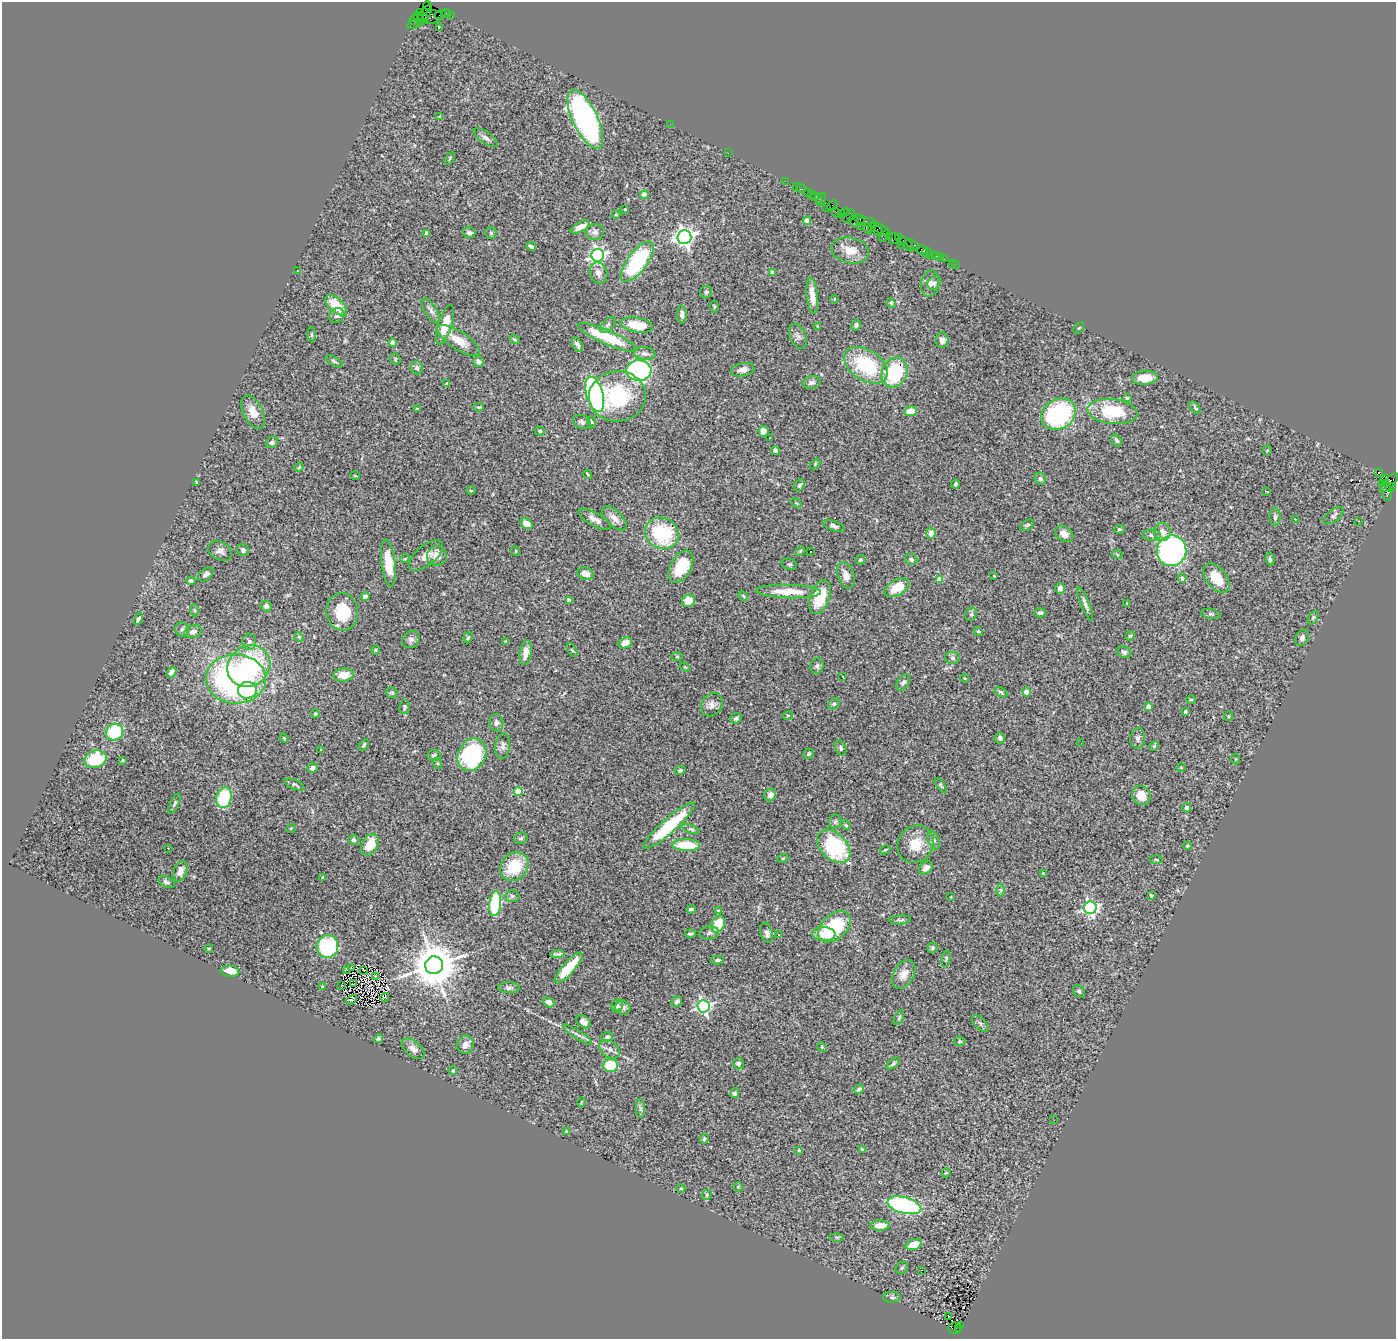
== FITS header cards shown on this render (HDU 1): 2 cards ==
NAXIS1  =                 1394
NAXIS2  =                 1337

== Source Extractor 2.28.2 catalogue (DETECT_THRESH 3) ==
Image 1394 x 1337 px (HDU 1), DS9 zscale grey, 1 PNG px = 1 image px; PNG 1398 x 1341 px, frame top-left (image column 1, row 1337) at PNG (2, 2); each listed source drawn as its Kron ellipse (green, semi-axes under 4 px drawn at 4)
Background 3.88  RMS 0.068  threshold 0.203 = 3 sigma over >= 5 px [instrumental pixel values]
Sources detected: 378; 3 with non-positive FLUX_AUTO (blend fragments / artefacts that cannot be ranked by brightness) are neither listed nor drawn; the other 375 listed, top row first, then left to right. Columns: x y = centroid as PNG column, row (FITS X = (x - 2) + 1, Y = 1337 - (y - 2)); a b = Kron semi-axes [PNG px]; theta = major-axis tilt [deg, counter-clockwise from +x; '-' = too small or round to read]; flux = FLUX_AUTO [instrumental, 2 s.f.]
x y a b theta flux
428 5 4 3 - 120
420 13 3 3 - 150
425 13 9 5 47 1000
447 13 5 3 - 310
440 15 6 2 18 140
451 15 3 3 - 130
432 17 10 6 10 1100
424 18 5 3 - 910
414 19 5 4 - 420
419 19 7 4 -64 590
414 24 7 3 24 620
439 28 4 2 - 3.8
440 117 4 4 - 18
585 119 32 12 -64 1700
670 124 2 2 - 27
485 138 14 5 -34 21
728 153 2 2 - 41
450 158 7 3 60 5.2
785 181 2 2 - 64
796 187 3 2 - 130
801 189 5 2 - 150
807 192 4 3 - 420
811 194 3 3 - 260
644 195 4 4 - 72
816 196 4 3 - 190
819 198 5 3 - 140
821 200 7 2 69 210
832 205 6 4 46 140
827 207 4 2 - 270
625 209 3 3 - 3.7
836 212 5 2 - 280
845 212 4 3 - 160
841 213 4 3 - 79
616 215 4 4 - 4.1
849 216 8 4 48 810
859 219 5 4 - 500
807 221 4 4 - 34
854 221 6 3 -77 370
867 222 9 4 -6 1000
860 226 3 2 - 120
580 227 10 4 28 39
872 228 4 4 - 300
867 229 5 4 - 1100
881 229 11 2 -32 450
878 231 5 3 - 310
595 232 9 8 - 18
469 233 6 5 - 16
491 233 6 5 - 9.3
426 234 4 3 - 12
884 236 6 2 57 110
889 236 2 2 - 120
684 237 7 7 - 2600
898 237 3 2 - 190
894 238 5 5 - 440
907 244 9 3 -48 630
901 245 2 2 - 110
913 245 7 4 -30 630
531 246 5 3 - 12
922 249 6 2 -18 170
850 250 19 12 -12 68
927 253 5 2 - 74
598 255 6 6 - 1600
930 255 2 2 - 48
936 255 3 3 - 360
940 257 2 2 - 69
944 259 2 2 - 37
637 262 24 9 53 430
952 263 2 2 - 17
955 265 3 2 - 51
297 271 3 2 - 2.6
598 273 10 8 -68 26
772 273 4 4 - 13
934 283 7 6 - 11
930 284 13 9 81 24
706 292 6 6 - 8.9
812 296 18 5 -84 53
834 299 4 3 - 3.5
891 303 5 4 - 5.3
336 305 13 7 -42 120
714 307 6 3 -83 4.9
431 311 14 6 -56 19
682 315 9 4 -88 16
337 316 8 7 - 14
445 325 20 7 73 88
608 325 10 5 44 12
637 325 16 7 -10 110
856 325 6 4 57 9.6
817 326 4 2 - 3.1
1079 328 6 2 45 4
312 335 7 4 -89 6.2
798 336 13 8 -67 21
607 337 32 7 -24 220
458 340 24 9 -33 74
515 340 5 4 - 6.3
942 340 7 6 - 22
393 343 4 4 - 32
577 344 8 4 -62 17
645 353 11 6 -7 19
395 359 6 5 - 6.2
334 361 9 3 -30 7.9
478 361 6 5 - 15
866 365 24 15 -33 320
417 368 6 6 - 14
639 370 12 10 -2 1300
743 370 12 6 11 27
895 372 15 12 63 320
1145 378 13 7 4 79
811 382 9 6 11 17
447 384 4 3 - 8.9
595 394 18 8 -74 1300
617 396 28 25 4 360
1127 398 3 3 - 8
479 407 5 4 - 5.2
1195 408 7 3 -52 6.1
417 409 3 3 - 5.6
911 411 6 5 - 66
1113 411 25 12 -6 240
253 412 18 9 -63 54
1059 414 18 14 30 650
582 422 9 6 -24 17
591 422 5 4 - 6.4
540 431 5 4 - 6.9
764 431 5 5 - 45
770 438 3 3 - 16
1117 440 7 5 -58 10
272 442 7 5 37 12
1267 450 5 3 - 3.8
775 451 4 3 - 11
815 464 6 4 46 5.3
299 467 5 4 - 4.6
1378 472 4 3 - 1900
588 474 5 2 - 4.8
355 476 5 2 - 4.1
1040 479 6 5 - 11
1385 480 5 3 - 1800
197 482 4 2 - 5.3
1382 483 4 4 - 200
1389 483 12 5 46 1500
956 484 4 3 - 9
799 485 6 5 - 8.1
1391 487 4 4 - 620
471 491 5 3 - 4.1
1267 491 3 2 - 6.2
1386 491 9 5 -75 560
796 503 6 3 -36 4.5
1334 516 12 6 37 14
1275 517 9 5 87 13
614 518 15 7 -44 35
595 519 18 6 -29 33
1295 519 3 2 - 5.6
1359 521 3 2 - 5.7
526 524 6 5 - 48
1027 525 8 4 34 9.4
834 526 11 5 -20 13
1119 529 5 4 - 6
1162 532 9 8 - 38
662 533 17 15 -28 350
931 533 5 4 - 33
1064 534 10 7 -35 34
1152 535 9 5 -3 14
243 550 6 5 - 14
220 551 12 9 -27 24
516 551 5 3 - 3.4
800 551 5 3 - 5
1172 551 15 14 - 1400
811 552 3 2 - 6
1117 554 5 3 - 4.8
426 556 20 10 40 43
437 556 10 9 - 46
405 559 5 4 - 5
1270 559 6 4 -82 9.2
860 560 5 4 - 7.3
911 560 6 5 - 12
388 563 24 7 -83 120
789 564 8 5 -17 10
681 567 17 10 61 170
206 574 9 5 36 16
586 574 8 6 -16 35
846 575 14 8 -72 35
994 576 3 2 - 2.5
1182 578 4 4 - 20
1217 578 17 10 -53 100
940 579 4 4 - 110
191 581 4 4 - 13
897 588 13 7 27 100
1060 588 5 5 - 26
788 591 33 6 -2 110
743 596 5 4 - 5.6
365 597 4 4 - 32
820 597 18 9 71 150
569 601 4 4 - 32
689 601 6 6 - 64
1085 604 18 4 -68 20
1127 604 3 3 - 4.8
266 606 5 5 - 14
195 610 6 4 -88 6.5
342 612 19 16 -84 150
1040 613 6 4 0 10
971 614 7 5 66 11
1211 614 10 5 -12 9.4
1313 617 7 4 62 6.7
138 619 6 3 68 11
182 630 7 6 - 15
978 631 5 4 - 6.2
193 632 9 6 15 21
1130 636 5 4 - 5.2
299 637 5 4 - 5.2
468 637 6 4 71 7.1
1302 638 8 6 62 16
411 640 9 8 - 19
506 641 3 3 - 5.9
249 642 8 6 -88 17
625 643 7 5 25 36
376 650 5 3 - 4
572 650 8 3 -58 4.6
1124 652 7 5 -18 11
526 653 13 6 81 33
677 657 5 3 - 4.7
952 658 7 6 - 11
249 666 22 20 37 500
817 666 8 6 79 11
685 667 5 3 - 3.8
172 672 5 4 - 31
344 675 10 6 7 70
843 677 3 2 - 2.1
965 678 4 3 - 4.7
236 679 30 24 -2 1200
903 683 9 5 55 13
247 690 9 8 - 240
1001 692 7 4 -31 8.8
1026 692 5 4 - 42
392 693 6 5 - 6.9
1191 700 4 3 - 3.9
834 704 6 5 - 8.7
712 705 12 10 56 28
404 707 7 5 79 11
1148 707 4 4 - 34
1185 711 4 4 - 8.8
315 714 4 4 - 12
788 716 5 4 - 5.2
1228 716 5 4 - 5.8
736 718 6 5 - 12
496 723 8 7 - 15
114 732 9 8 - 210
284 738 4 3 - 4
1000 738 5 5 - 12
1138 738 10 7 83 18
1081 743 2 2 - 8.3
364 745 6 4 60 9.8
503 746 13 7 81 22
1154 746 5 4 - 5.2
841 748 8 5 -68 12
321 749 2 2 - 4.2
809 754 5 4 - 7.6
472 755 17 13 63 490
434 756 6 5 - 11
95 759 11 8 16 190
1236 759 5 3 - 3.9
122 760 3 2 - 4.1
437 763 5 3 - 5.1
313 768 5 5 - 12
1181 768 5 3 - 3.6
680 770 5 4 - 7.7
294 785 11 4 -22 10
941 786 8 3 -53 7.1
518 792 4 4 - 160
770 795 6 5 - 26
1141 795 10 9 - 60
224 798 10 7 77 250
174 804 11 4 65 9
1186 808 5 4 - 15
835 822 7 6 - 12
846 825 5 4 - 5.4
669 826 34 7 42 300
291 828 5 3 - 3.7
691 829 9 4 -19 8.3
521 838 7 5 17 9.4
353 840 5 5 - 9.6
934 840 9 5 -68 13
916 844 19 17 49 95
370 845 11 7 61 100
686 845 14 6 -2 150
834 846 20 13 -46 410
1187 846 4 3 - 4.5
168 848 3 2 - 9.5
885 850 5 3 - 4.9
783 858 5 3 - 4.2
1156 860 6 4 -2 5.9
514 867 16 13 46 170
926 868 8 5 38 29
180 871 10 6 72 36
1043 873 3 2 - 5.6
322 877 4 3 - 5.8
167 882 9 5 -25 11
1001 890 6 4 -90 6.6
1151 895 3 3 - 9.2
512 896 7 6 - 10
951 897 2 2 - 3
495 904 12 6 84 320
1090 908 6 6 - 1100
691 909 4 3 - 8
718 911 4 4 - 6.2
900 920 11 4 4 11
718 924 9 6 68 120
834 927 19 12 42 390
709 933 9 6 7 13
767 933 10 6 -72 18
690 934 5 3 - 8.4
778 934 3 3 - 8.8
824 934 12 7 -4 45
327 947 11 11 - 310
209 948 4 3 - 3.8
933 948 5 5 - 8.7
557 954 7 3 4 10
946 959 8 4 80 7.5
717 960 7 4 1 9
434 965 9 9 - 20000
351 967 4 2 - 8
568 968 20 6 48 140
364 970 3 2 - 3.6
230 971 9 5 -5 62
346 971 4 2 - 1.3
904 974 16 10 59 50
375 976 3 2 - 5.1
354 984 4 2 - 3.8
342 985 2 2 - 4.2
322 987 4 4 - 4.8
509 988 11 5 -1 13
1079 991 7 5 -46 9.9
385 997 4 2 - 8.8
351 1000 6 2 27 0.56
677 1001 6 5 - 16
549 1002 6 4 -29 22
617 1006 6 6 - 11
704 1006 6 6 - 1100
623 1008 7 7 - 18
899 1017 8 4 63 7.5
583 1022 8 5 -35 22
980 1023 10 5 -45 13
578 1034 17 3 -33 14
607 1037 6 5 - 12
378 1039 5 4 - 6.7
960 1041 5 4 - 6.7
465 1045 9 8 - 31
822 1047 5 4 - 4.7
413 1049 13 7 -40 26
610 1049 11 8 -37 21
893 1063 7 4 41 8
738 1064 6 5 - 13
611 1066 7 6 - 160
453 1071 4 4 - 6.4
859 1089 5 4 - 16
735 1093 5 4 - 8.9
581 1102 5 3 - 3.4
640 1108 9 4 -89 12
1054 1120 2 2 - 10
566 1131 4 3 - 6.7
704 1139 5 4 - 7.7
799 1150 4 4 - 6
862 1150 4 3 - 6.9
946 1173 5 4 - 4.7
738 1187 5 4 - 4.6
681 1188 4 3 - 3.3
707 1195 5 4 - 7.2
904 1205 17 8 -15 770
880 1226 9 5 1 46
836 1237 7 4 -1 6.9
914 1244 8 5 18 61
902 1268 7 5 44 8.3
921 1270 3 2 - 3.3
892 1297 9 5 0 9.9
948 1316 3 2 - 14
960 1325 3 2 - 280
954 1328 6 6 - 1200
958 1328 4 3 - 240
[3 non-positive-flux detections neither listed nor drawn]